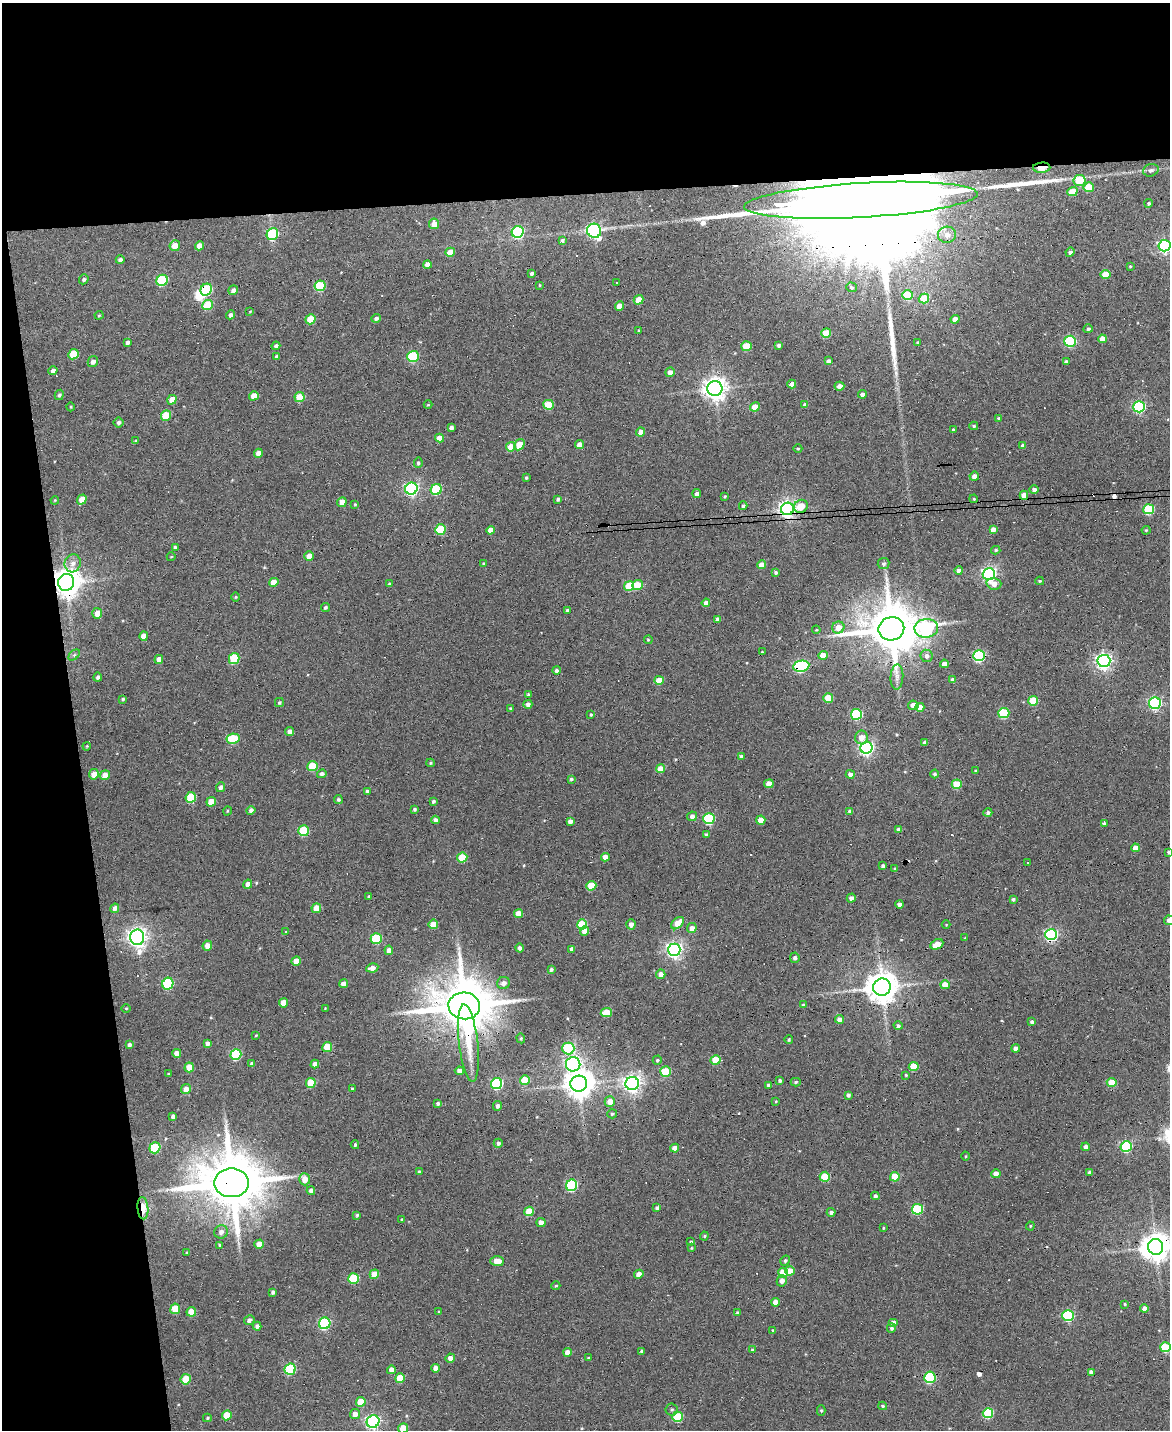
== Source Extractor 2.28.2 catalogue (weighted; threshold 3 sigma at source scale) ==
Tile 1 of 4 x 3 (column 1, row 1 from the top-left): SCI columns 1-1168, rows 2987-4414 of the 4673 x 4652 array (HDU 1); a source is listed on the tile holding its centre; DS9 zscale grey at full resolution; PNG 1172 x 1432 px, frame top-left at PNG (2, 3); each listed source drawn as its Kron ellipse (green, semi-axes under 4 px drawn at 4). Shown black and unused: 20% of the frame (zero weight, under 3 of 6 exposures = <1% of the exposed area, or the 3 px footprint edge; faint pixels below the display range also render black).
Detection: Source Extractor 2.28.2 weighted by HDU 2 'WHT'; one run over the whole footprint, this tile lists its part. Background 0.137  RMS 0.0091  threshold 0.0372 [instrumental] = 3 sigma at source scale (4.09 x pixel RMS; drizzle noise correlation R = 1.36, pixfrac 0.8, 0.05/0.05 arcsec/px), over >= 5 px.
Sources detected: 420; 3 inside a brighter object's white glare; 29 cosmic-ray / hot-pixel residue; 2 long thin detections or spike segments (spike, bleed or trail) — neither listed nor drawn; the other 386 listed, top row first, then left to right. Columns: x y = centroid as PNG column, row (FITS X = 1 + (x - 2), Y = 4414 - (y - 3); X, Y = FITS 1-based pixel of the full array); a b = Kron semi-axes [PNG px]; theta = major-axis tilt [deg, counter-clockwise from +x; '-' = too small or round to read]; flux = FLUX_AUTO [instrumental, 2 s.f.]
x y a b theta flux
1042 168 8 5 4 11
1151 170 8 6 19 2.5
1079 181 6 5 - 25
1089 187 5 5 - 21
1072 192 5 4 - 14
861 200 117 17 3 120000
1149 203 4 4 - 1.4
434 224 5 5 - 7
594 231 7 7 - 160
518 232 6 5 - 95
272 234 6 5 - 63
947 235 9 8 - 6.3
562 240 4 4 - 1.9
175 246 5 5 - 8.4
199 246 5 4 - 9.8
1165 246 6 5 - 180
450 252 5 4 - 13
1070 252 5 4 - 2.5
120 260 4 4 - 2.5
427 265 4 4 - 4.4
1130 266 4 3 - 0.85
532 273 4 3 - 1.8
1105 274 5 4 - 14
84 279 5 4 - 1.6
162 280 6 5 - 58
616 283 3 3 - 1.4
539 285 4 2 - 0.54
320 286 5 5 - 46
852 287 5 5 - 1.4
206 290 6 5 - 61
233 290 5 4 - 2.9
908 295 5 5 - 33
924 299 5 4 - 27
638 300 5 4 - 12
207 305 5 5 - 28
619 306 5 4 - 8.5
250 311 4 3 - 0.57
99 315 4 4 - 1
231 315 4 4 - 3
376 318 4 4 - 2.5
310 319 5 5 - 21
955 319 4 4 - 7.4
1088 329 4 4 - 1.9
639 330 3 3 - 1.2
826 333 5 4 - 22
1102 339 4 4 - 7.7
1070 341 6 5 - 78
127 342 4 4 - 2.2
918 342 4 3 - 0.63
779 345 3 3 - 1.8
276 346 4 4 - 2
746 346 5 5 - 23
73 354 5 5 - 25
276 356 3 3 - 1.4
413 356 6 5 - 66
828 361 4 3 - 2.6
93 362 6 5 - 3.5
1066 362 4 3 - 2.4
53 371 4 4 - 3.6
670 372 5 4 - 4.9
792 384 4 4 - 4.3
839 386 5 4 - 4.4
715 388 7 7 - 680
862 394 4 4 - 3
59 395 5 4 - 1.8
254 396 5 4 - 9.6
300 397 5 4 - 20
172 400 5 4 - 12
428 405 4 4 - 0.84
549 405 5 5 - 25
805 405 4 4 - 4.1
71 407 4 3 - 0.69
755 407 5 4 - 15
1139 407 6 5 - 99
166 415 5 5 - 23
999 418 4 4 - 1.2
119 422 5 5 - 1.8
974 426 4 4 - 1.1
451 427 4 3 - 2.4
953 430 4 3 - 0.86
641 432 4 4 - 6
439 438 4 4 - 7.1
136 441 4 4 - 0.81
519 445 6 5 - 14
579 445 4 4 - 5.2
1023 446 4 4 - 2.6
511 447 5 4 - 18
798 448 4 3 - 0.78
258 453 5 4 - 4.7
418 463 5 4 - 1.4
974 476 5 4 - 4.5
526 478 3 3 - 1.1
411 489 6 6 - 180
436 489 5 5 - 51
1034 490 4 4 - 2.8
697 493 4 4 - 3.3
1024 495 4 4 - 7.2
725 496 3 2 - 0.91
558 499 4 3 - 1.6
974 499 4 3 - 0.8
55 500 4 3 - 0.66
82 500 5 4 - 10
342 502 5 4 - 7.4
355 504 4 4 - 0.87
743 506 4 4 - 1.8
801 506 7 6 - 13
787 509 6 6 - 360
1149 509 5 5 - 55
440 530 5 5 - 35
491 530 4 4 - 7
993 530 4 4 - 5.9
1146 530 4 4 - 0.93
175 547 4 4 - 1.8
996 550 4 4 - 1.5
309 556 5 4 - 8.4
171 557 4 3 - 0.63
73 563 9 8 - 5
484 564 4 4 - 1.1
883 564 6 5 - 1.7
762 565 4 4 - 10
959 570 4 4 - 4
775 572 4 3 - 1.7
989 574 6 6 - 220
1040 581 4 3 - 0.97
66 582 8 8 - 1200
274 582 5 4 - 9.3
390 584 4 3 - 1.9
994 584 7 5 -16 5.8
637 585 5 5 - 20
629 586 5 4 - 26
236 597 5 3 - 0.8
706 603 4 4 - 3.4
325 607 4 3 - 1.6
567 610 4 3 - 1.7
97 613 5 5 - 6.5
718 619 4 4 - 3
838 627 6 6 - 8.1
926 628 12 9 7 140
891 629 13 11 12 4600
816 630 4 3 - 0.7
144 636 5 4 - 6.6
648 640 4 3 - 0.87
762 652 3 2 - 0.62
74 655 6 4 45 1.4
823 655 4 4 - 10
927 656 6 6 - 3
979 656 5 5 - 110
234 658 5 5 - 37
159 660 5 4 - 5.9
1104 661 6 6 - 290
944 664 4 4 - 4.8
801 666 8 5 11 110
556 670 4 4 - 2.5
98 677 4 4 - 1.9
897 677 12 6 86 4
659 680 5 4 - 13
953 680 4 4 - 3.8
528 694 4 3 - 1.7
828 698 5 4 - 25
123 699 4 3 - 1.3
1033 701 5 4 - 26
279 703 4 4 - 1.2
1155 703 6 6 - 140
528 704 4 4 - 3.1
913 705 5 4 - 7.9
920 707 4 4 - 8.1
510 708 4 3 - 0.88
1004 713 5 5 - 52
856 714 5 5 - 67
591 715 4 3 - 0.98
290 731 4 4 - 3.5
861 737 7 6 - 8.1
233 739 6 5 - 36
925 742 4 3 - 2.6
87 746 4 3 - 0.7
866 748 6 6 - 220
741 756 4 3 - 1.9
431 763 4 4 - 0.97
312 766 5 5 - 25
660 769 4 4 - 12
976 771 4 3 - 1.3
94 774 5 4 - 7.7
322 774 5 4 - 2.4
850 774 4 4 - 4.5
934 774 4 4 - 1.7
105 775 5 4 - 9
571 779 4 4 - 1.4
769 784 4 4 - 9.5
957 784 5 5 - 23
221 787 5 4 - 3
367 791 4 3 - 1.9
191 797 5 5 - 37
338 799 4 4 - 1.6
433 801 4 3 - 1.6
211 802 5 4 - 12
415 809 4 4 - 1.6
251 810 4 4 - 2.8
227 811 5 3 - 0.75
850 811 4 3 - 2.4
988 813 4 4 - 2.3
692 816 5 4 - 3.2
709 819 5 5 - 65
435 820 4 4 - 2.7
761 820 5 4 - 11
570 821 4 4 - 3.6
1104 824 4 3 - 1.9
899 830 4 4 - 4.1
303 831 5 5 - 39
706 835 4 4 - 1.6
1135 848 4 4 - 7.3
1169 852 4 4 - 1.4
462 857 5 5 - 26
605 857 4 4 - 6
1027 863 3 2 - 0.98
883 866 3 3 - 2
895 869 4 3 - 0.96
248 884 5 4 - 5.5
591 886 5 4 - 19
369 896 3 3 - 1.1
851 898 4 4 - 3.5
1013 899 4 3 - 1.6
900 904 4 3 - 3.1
115 908 5 4 - 4.1
316 908 5 4 - 11
519 914 4 4 - 8.7
1169 920 5 5 - 3.7
678 923 7 5 41 12
433 924 5 4 - 15
582 924 5 5 - 38
631 924 5 4 - 4.5
946 925 4 3 - 0.63
692 928 5 4 - 4.6
585 931 5 4 - 5.2
286 932 4 3 - 0.82
1051 935 6 5 - 150
137 937 8 7 - 460
376 938 5 5 - 45
965 938 3 2 - 0.62
937 944 7 4 26 12
207 946 5 5 - 7
519 948 4 4 - 2.3
572 949 4 4 - 3.7
389 950 4 4 - 4.2
674 950 6 6 - 290
795 958 5 4 - 1.7
296 961 5 4 - 9.8
372 968 6 4 11 4.4
551 969 4 3 - 1.8
661 974 5 4 - 6.7
168 983 6 5 - 73
504 983 6 6 - 4.2
343 984 4 4 - 6.2
945 985 4 4 - 12
882 987 9 8 - 1500
284 1003 5 4 - 9.9
803 1005 4 4 - 0.86
464 1006 16 13 -5 5700
126 1008 4 3 - 0.72
325 1008 3 3 - 0.54
606 1013 6 4 9 20
839 1019 4 4 - 4.1
1032 1022 4 3 - 2.5
898 1026 4 4 - 2.1
256 1035 3 3 - 0.7
521 1038 5 4 - 1
789 1040 4 3 - 1.1
207 1043 4 4 - 2.8
468 1043 39 9 -83 22
129 1045 4 4 - 1.8
327 1047 5 5 - 21
568 1048 6 6 - 57
1016 1048 4 4 - 4.1
177 1053 4 4 - 6.8
236 1055 5 5 - 60
657 1060 4 4 - 1.3
715 1060 5 5 - 21
252 1064 4 4 - 2.8
315 1064 4 4 - 4.4
573 1064 7 7 - 220
189 1067 5 4 - 14
914 1067 5 4 - 24
459 1071 4 4 - 4.6
665 1072 5 5 - 27
168 1074 3 2 - 0.8
906 1075 3 2 - 0.96
525 1080 5 4 - 23
780 1081 4 4 - 2
796 1082 5 4 - 1.3
1112 1082 5 4 - 18
311 1083 5 4 - 24
497 1084 6 5 - 97
579 1084 8 8 - 1200
632 1084 7 6 - 370
769 1085 3 3 - 1.9
186 1089 5 4 - 5.7
352 1089 4 3 - 0.93
848 1095 4 3 - 2
776 1101 4 3 - 0.72
610 1102 5 5 - 8.4
438 1103 4 4 - 1.6
497 1106 5 4 - 2.6
612 1114 5 4 - 1.5
173 1117 4 4 - 4.3
498 1143 4 4 - 2
355 1145 4 3 - 1.5
1126 1146 5 5 - 79
1086 1147 4 4 - 3.7
155 1148 6 5 - 44
675 1148 4 4 - 6.5
966 1156 4 3 - 0.74
419 1172 4 3 - 1.4
1090 1173 4 3 - 2.5
996 1174 4 4 - 5.9
825 1177 5 5 - 30
895 1177 5 4 - 19
305 1179 6 5 - 9.7
232 1183 17 14 0 6600
571 1185 6 5 - 88
311 1191 4 4 - 3.9
875 1196 4 4 - 2.2
143 1208 11 5 -85 17
657 1208 4 4 - 2
917 1209 5 5 - 60
529 1211 5 4 - 22
831 1212 4 4 - 2.1
357 1215 3 3 - 1.1
402 1220 4 3 - 1.3
541 1223 4 4 - 5.4
1030 1226 4 4 - 0.84
883 1228 4 3 - 0.75
221 1232 7 6 - 3.5
704 1236 4 4 - 0.99
691 1242 4 3 - 1.5
259 1244 5 4 - 8.3
220 1245 3 3 - 0.77
1156 1247 8 7 - 1100
691 1248 4 3 - 0.8
187 1253 3 3 - 1.1
497 1261 7 5 0 8.8
785 1261 5 4 - 1.3
790 1271 5 4 - 9.2
783 1273 5 4 - 23
374 1274 5 4 - 16
639 1274 5 4 - 6.2
353 1278 5 5 - 40
782 1281 5 5 - 4.8
556 1286 4 4 - 0.94
273 1292 4 3 - 2.1
775 1302 4 4 - 7
1125 1304 4 3 - 0.91
1144 1308 4 4 - 3.9
175 1309 5 5 - 19
191 1312 5 4 - 11
439 1312 4 3 - 0.85
737 1313 4 3 - 1.6
1068 1316 5 5 - 80
249 1320 5 4 - 3.6
893 1322 5 4 - 3.5
325 1323 6 5 - 95
257 1326 4 4 - 2.8
891 1328 4 4 - 1.9
773 1330 4 3 - 0.91
1165 1347 5 5 - 43
752 1350 4 3 - 0.91
642 1351 4 3 - 1.4
567 1352 4 4 - 5.9
450 1358 4 4 - 5.4
588 1358 4 3 - 1.1
436 1368 4 4 - 6.9
290 1369 6 5 - 58
391 1370 4 4 - 5.9
1091 1372 4 4 - 3.3
930 1377 5 5 - 87
400 1378 5 5 - 21
186 1379 5 5 - 26
361 1402 5 4 - 19
883 1406 4 3 - 1.4
672 1410 6 6 - 1.8
821 1410 5 4 - 1.2
988 1413 5 5 - 49
355 1414 5 5 - 6.5
227 1415 5 4 - 18
677 1417 5 5 - 40
207 1418 4 3 - 1
373 1422 6 6 - 200
403 1428 5 5 - 18
Overlapping masked pixels (flux is a lower limit): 16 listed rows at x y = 1042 168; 861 200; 206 290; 787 509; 66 582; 891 629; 979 656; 801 666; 937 944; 882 987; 464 1006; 468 1043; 232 1183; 143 1208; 1156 1247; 930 1377
Isophote crosses this tile's border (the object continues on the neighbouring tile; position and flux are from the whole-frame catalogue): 6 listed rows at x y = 1165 246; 1169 852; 1169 920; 1156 1247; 1165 1347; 403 1428